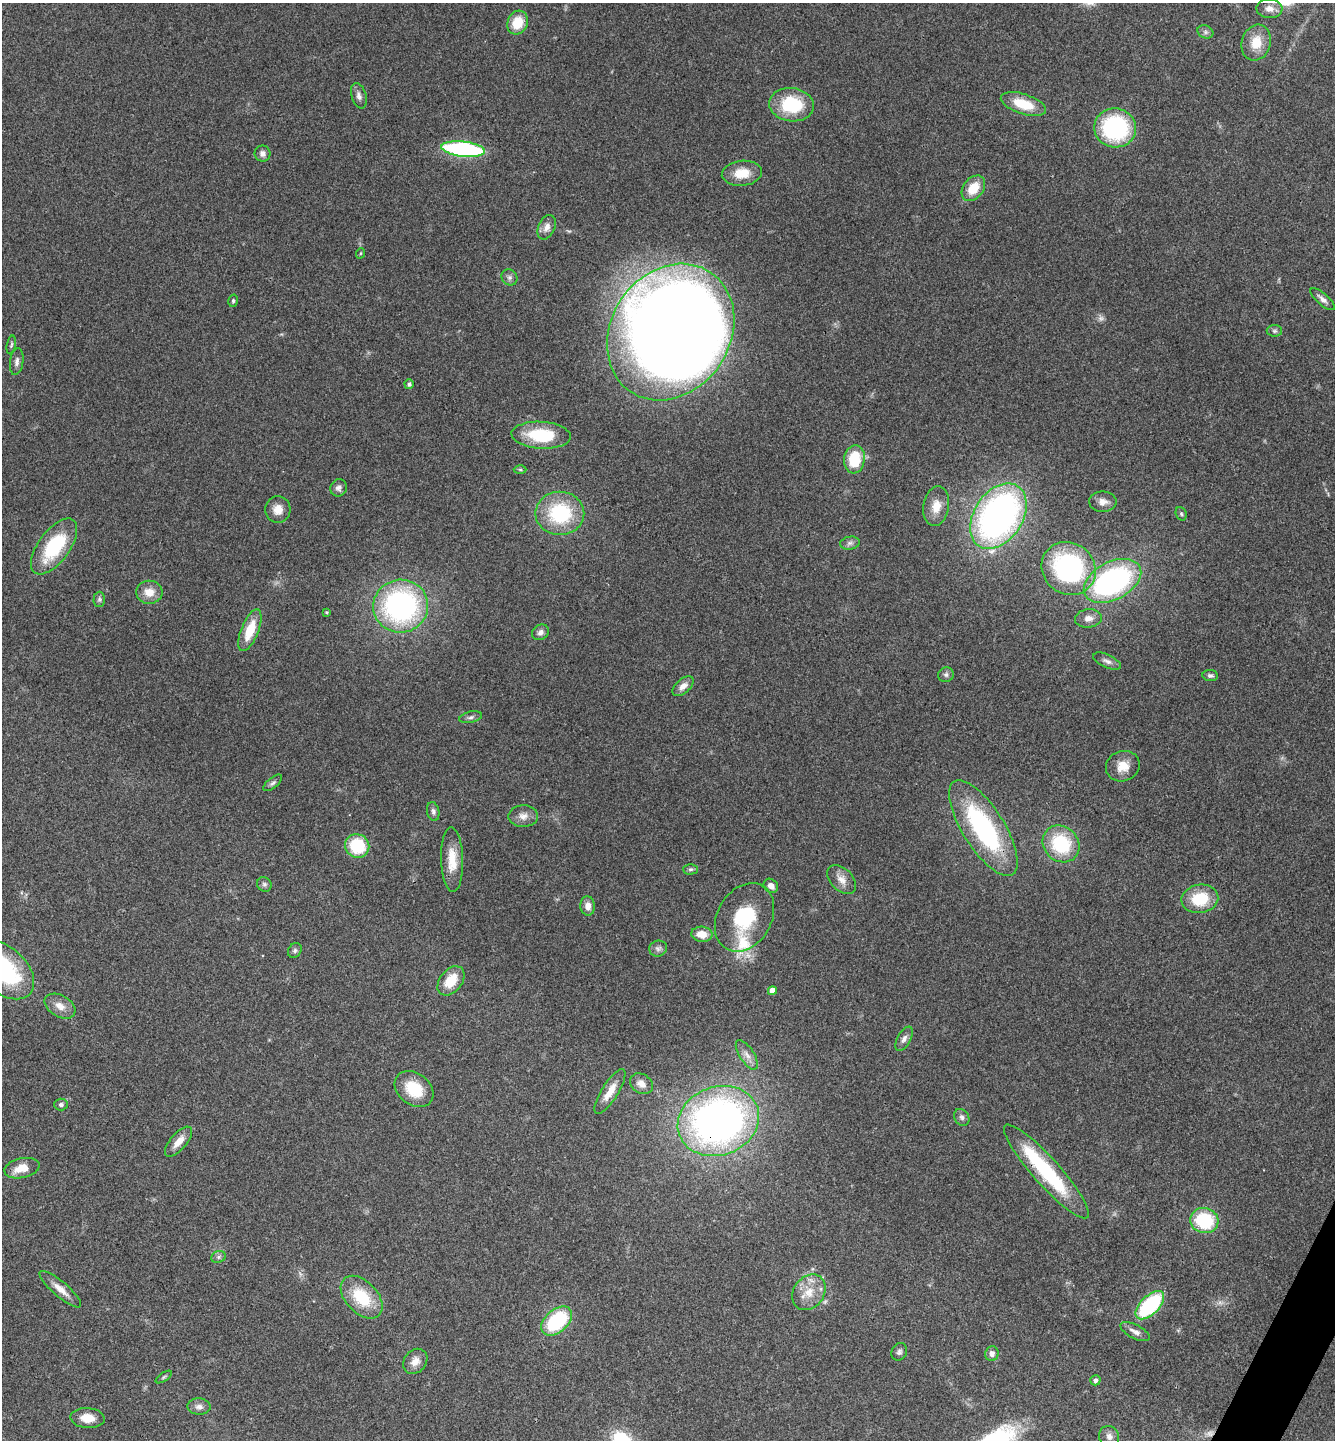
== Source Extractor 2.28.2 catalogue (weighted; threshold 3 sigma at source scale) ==
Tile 6 of 4 x 4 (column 2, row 2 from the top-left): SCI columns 1619-2951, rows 2878-4315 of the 5766 x 5758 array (HDU 1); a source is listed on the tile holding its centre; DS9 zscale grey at full resolution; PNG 1337 x 1442 px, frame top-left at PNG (2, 3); each listed source drawn as its Kron ellipse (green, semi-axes under 4 px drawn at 4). Shown black and unused: <1% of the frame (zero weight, under 3 of 4 exposures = <1% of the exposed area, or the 3 px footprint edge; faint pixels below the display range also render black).
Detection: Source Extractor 2.28.2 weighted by HDU 2 'WHT'; one run over the whole footprint, this tile lists its part. Background 0.123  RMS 0.0064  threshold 0.0289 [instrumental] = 3 sigma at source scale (4.5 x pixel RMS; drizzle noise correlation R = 1.50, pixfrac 1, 0.05/0.05 arcsec/px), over >= 5 px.
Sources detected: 102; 2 too faint to see at this stretch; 2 inside a brighter object's white glare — neither listed nor drawn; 1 inside a brighter listed object's ellipse — not listed separately; the other 97 listed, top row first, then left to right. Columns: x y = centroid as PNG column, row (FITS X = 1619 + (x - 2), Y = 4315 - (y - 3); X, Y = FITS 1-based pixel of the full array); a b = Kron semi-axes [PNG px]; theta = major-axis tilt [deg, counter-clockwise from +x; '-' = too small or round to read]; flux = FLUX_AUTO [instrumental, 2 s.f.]
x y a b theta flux
1269 9 13 9 -2 5.6
518 23 12 10 65 15
1205 32 8 6 -21 2
1256 43 18 14 73 14
359 96 13 7 -73 3.1
1023 104 23 10 -18 19
792 105 22 16 -7 35
1115 128 21 19 -10 77
463 149 22 7 -6 110
263 154 8 8 - 2.7
742 173 20 12 6 13
973 188 14 10 52 14
547 227 13 8 65 4.4
361 253 5 3 - 0.59
509 277 8 7 - 2.2
1323 299 15 5 -41 3.3
233 301 6 5 - 1.1
1274 331 8 6 0 1.5
671 332 72 59 56 1400
11 345 9 4 78 1.1
17 362 14 6 82 2.8
409 384 5 4 - 1.7
541 435 29 13 -4 35
854 459 14 10 83 24
520 470 6 4 -2 0.96
339 488 9 8 - 2.6
1103 502 13 10 0 4.8
936 506 20 12 81 10
278 510 13 12 - 6.8
560 513 24 21 0 48
1181 514 7 5 -69 1.3
998 516 36 24 57 270
850 543 10 6 10 2.3
54 546 32 15 54 44
1069 568 28 25 -38 120
1112 581 31 19 28 140
149 592 13 11 -6 8.4
99 599 7 5 89 1.5
401 606 27 26 - 150
326 612 4 4 - 0.85
1088 618 13 9 6 4.7
250 630 22 8 68 17
540 632 9 7 36 2.6
1107 661 15 6 -25 3
946 675 8 7 - 1.7
1210 675 8 5 -6 1.7
683 686 13 7 42 4.4
471 717 12 5 13 2.1
1123 766 17 15 21 9.6
273 783 11 5 40 1.7
433 811 9 6 -78 2
523 816 15 11 1 5.1
983 828 55 21 -58 96
1061 844 20 17 -46 40
357 846 12 11 - 32
452 860 32 11 -88 14
690 869 7 5 1 1.4
842 880 17 11 -45 6.1
264 884 8 7 - 1.8
771 886 8 6 -41 4.3
1200 899 18 14 10 23
588 906 9 7 -84 4.5
745 917 36 27 59 38
702 934 10 7 -6 8.9
658 948 9 8 - 2.4
295 950 8 6 60 1.7
2 969 37 23 -41 83
451 981 16 11 51 14
772 991 4 4 - 4.4
60 1006 17 10 -30 6.5
904 1039 13 6 61 3.1
747 1055 17 7 -57 5
641 1084 12 9 -32 5.4
414 1089 21 16 -38 21
610 1092 26 8 58 9.4
61 1105 7 6 - 1.6
962 1117 9 7 -58 2.2
718 1121 41 34 20 330
178 1142 18 8 49 7.2
22 1168 18 10 12 10
1046 1171 61 13 -48 64
1204 1221 14 12 -14 40
219 1257 7 5 22 1.6
60 1289 26 7 -41 6.9
809 1292 19 15 54 12
362 1297 25 16 -46 27
1150 1305 18 9 45 64
557 1321 18 11 42 48
1135 1332 16 6 -27 4
899 1352 9 7 63 2.1
992 1354 7 6 - 3.3
415 1361 13 11 49 5.9
164 1377 9 3 34 1
1095 1380 5 5 - 2.2
199 1407 11 8 -3 3.3
87 1418 17 10 -4 8.7
1109 1436 11 10 - 3.5
Overlapping masked pixels (flux is a lower limit): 2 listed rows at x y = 718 1121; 1046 1171
Isophote crosses this tile's border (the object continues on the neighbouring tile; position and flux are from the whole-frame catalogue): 1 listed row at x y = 2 969